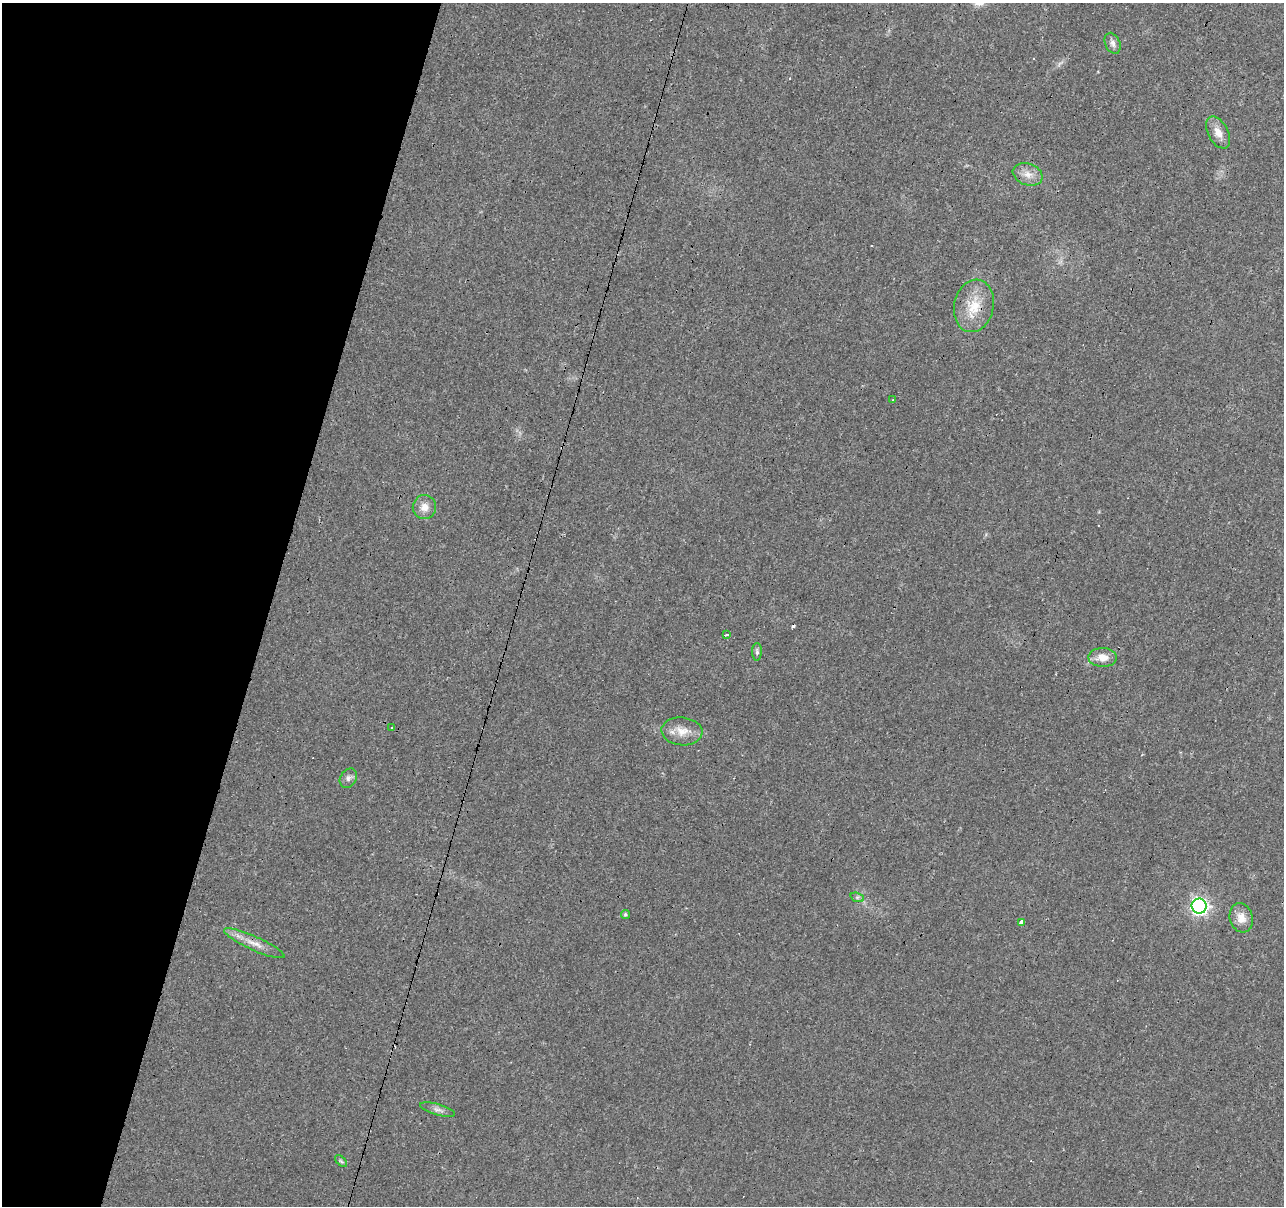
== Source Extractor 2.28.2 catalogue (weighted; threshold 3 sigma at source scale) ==
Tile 9 of 4 x 4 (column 1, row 3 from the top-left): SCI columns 1-1282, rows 1422-2625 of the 5131 x 5314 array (HDU 1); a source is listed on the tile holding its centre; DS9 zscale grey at full resolution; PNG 1286 x 1208 px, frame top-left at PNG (2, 3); each listed source drawn as its Kron ellipse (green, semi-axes under 4 px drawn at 4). Shown black and unused: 21% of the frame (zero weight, under 3 of 4 exposures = <1% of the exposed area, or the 3 px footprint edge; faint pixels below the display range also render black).
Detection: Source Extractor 2.28.2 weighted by HDU 2 'WHT'; one run over the whole footprint, this tile lists its part. Background 0.0431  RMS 0.0042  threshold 0.0188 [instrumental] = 3 sigma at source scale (4.5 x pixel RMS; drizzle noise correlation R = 1.50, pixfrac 1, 0.0396/0.0396 arcsec/px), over >= 5 px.
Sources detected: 28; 8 cosmic-ray / hot-pixel residue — neither listed nor drawn; the other 20 listed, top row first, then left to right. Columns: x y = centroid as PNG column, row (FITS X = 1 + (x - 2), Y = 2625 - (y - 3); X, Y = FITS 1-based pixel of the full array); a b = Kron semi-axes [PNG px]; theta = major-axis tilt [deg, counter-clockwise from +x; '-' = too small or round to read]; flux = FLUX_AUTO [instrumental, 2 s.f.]
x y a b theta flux
1113 43 11 7 -65 1.7
1218 132 17 10 -62 4.2
1028 174 15 10 -20 4.1
974 306 26 19 78 12
893 400 3 2 - 0.74
424 507 12 11 - 3.8
726 634 3 3 - 7.9
757 652 9 5 90 0.96
1103 657 14 9 -2 4.5
392 727 3 2 - 0.45
682 731 20 14 -6 5.9
348 778 10 8 57 1.6
857 897 7 4 -18 0.83
1199 906 7 7 - 130
625 915 4 4 - 0.68
1241 918 15 11 -73 4.6
1022 922 3 3 - 17
254 943 33 7 -24 4.9
438 1110 18 5 -17 1.9
341 1161 7 4 -45 0.71